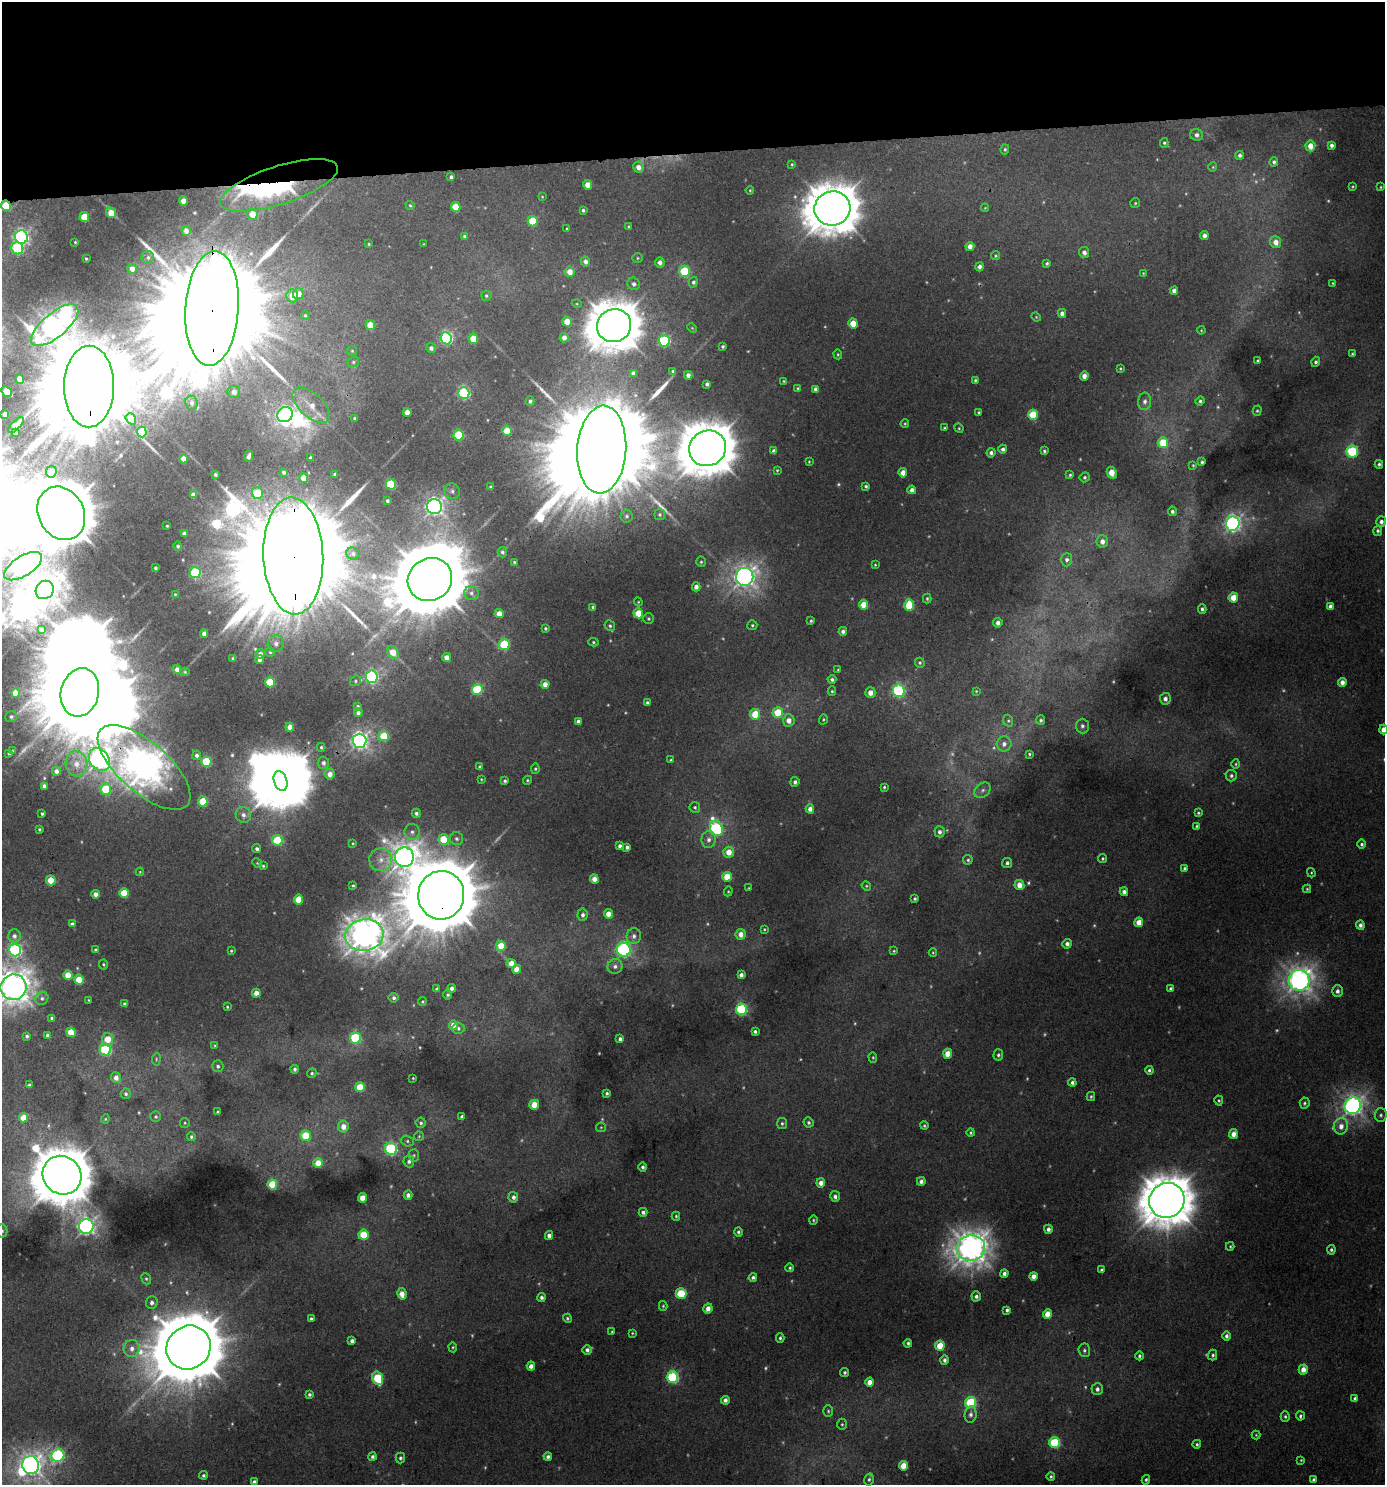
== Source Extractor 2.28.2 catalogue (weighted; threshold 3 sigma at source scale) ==
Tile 2 of 3 x 3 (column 2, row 1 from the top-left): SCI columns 1389-2771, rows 2971-4453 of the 4199 x 4457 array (HDU 1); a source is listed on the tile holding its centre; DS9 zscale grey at full resolution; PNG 1387 x 1487 px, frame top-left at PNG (2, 2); each listed source drawn as its Kron ellipse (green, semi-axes under 4 px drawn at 4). Shown black and unused: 10% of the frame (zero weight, under 3 of 4 exposures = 1% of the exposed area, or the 3 px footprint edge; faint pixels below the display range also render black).
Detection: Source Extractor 2.28.2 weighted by HDU 2 'WHT'; one run over the whole footprint, this tile lists its part. Background 0.0069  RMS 0.0042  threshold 0.0189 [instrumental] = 3 sigma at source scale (4.5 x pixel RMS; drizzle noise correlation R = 1.50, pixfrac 1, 0.0396/0.0396 arcsec/px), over >= 5 px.
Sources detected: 579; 58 too faint to see at this stretch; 13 inside a brighter object's white glare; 6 long thin detections or spike segments (spike, bleed or trail) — neither listed nor drawn; of the other 502, all 500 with FLUX_AUTO >= 0.306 (the completeness limit of this list) listed and drawn (2 fainter detections not listed), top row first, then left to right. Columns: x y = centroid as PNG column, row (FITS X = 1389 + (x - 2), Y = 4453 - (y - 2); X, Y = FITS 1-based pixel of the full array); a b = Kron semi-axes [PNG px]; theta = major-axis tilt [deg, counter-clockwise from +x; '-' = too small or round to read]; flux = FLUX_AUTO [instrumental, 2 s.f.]
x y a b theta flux
1197 135 6 6 - 1.9
1164 143 5 4 - 0.7
1331 145 4 3 - 1.5
1310 146 5 5 - 5.3
1005 149 5 4 - 0.7
1240 155 4 4 - 1.3
1274 162 5 4 - 1.1
792 164 3 3 - 0.48
638 167 5 5 - 3.3
1213 167 4 4 - 0.47
451 177 4 3 - 1.1
279 185 61 19 18 75
587 185 5 4 - 4.7
1352 187 4 3 - 0.43
1381 187 3 3 - 0.38
750 190 4 4 - 0.42
542 197 4 2 - 0.32
183 201 4 4 - 5.3
1135 203 5 5 - 0.62
410 205 4 3 - 0.55
6 206 5 4 - 17
456 207 5 4 - 11
832 208 18 17 - 1600
985 208 4 4 - 0.38
583 210 3 3 - 0.87
111 213 5 5 - 8
252 214 5 5 - 5.9
84 217 5 5 - 12
533 221 5 5 - 16
628 226 3 3 - 0.53
567 229 3 2 - 0.44
186 231 5 4 - 2.5
464 236 4 4 - 0.94
1204 236 4 4 - 2.2
21 237 7 6 - 120
75 242 3 3 - 0.49
1276 242 6 5 - 3.7
369 244 3 3 - 0.45
424 244 2 2 - 0.31
970 246 4 4 - 3.7
17 248 6 6 - 47
1084 252 5 5 - 2.1
996 256 4 4 - 0.56
148 257 6 6 - 1.4
638 258 5 4 - 0.53
86 259 3 2 - 0.54
585 261 5 4 - 2.1
660 262 5 5 - 2.3
1047 263 4 3 - 0.79
979 267 5 4 - 1.7
132 269 5 4 - 3.5
684 271 6 5 - 20
570 272 5 5 - 4.9
1143 273 4 3 - 0.37
693 282 5 4 - 1.1
1333 283 4 2 - 0.35
634 284 6 6 - 1.6
1174 291 4 4 - 2.2
298 294 5 5 - 4.3
292 296 6 5 - 5.8
486 296 5 5 - 0.87
577 304 5 3 - 0.41
212 308 57 26 86 34000
1062 313 4 4 - 2.2
305 315 4 3 - 0.68
1036 317 5 4 - 0.42
567 322 5 4 - 6.2
853 323 5 4 - 7.1
55 325 29 12 40 400
370 325 5 4 - 7.6
614 326 17 16 - 1600
692 328 5 3 - 0.46
1201 330 4 3 - 0.37
564 337 5 4 - 2.6
446 338 6 6 - 78
473 339 5 4 - 10
664 341 6 5 - 45
723 346 3 3 - 0.84
431 348 5 5 - 1.8
352 351 5 5 - 0.62
838 354 5 4 - 0.5
1352 354 3 2 - 0.48
1258 361 3 3 - 0.61
353 362 6 5 - 0.77
1316 362 5 4 - 0.99
1120 368 3 2 - 0.44
673 371 4 3 - 0.7
633 373 4 4 - 1.4
688 375 4 4 - 2.5
1084 376 4 4 - 3.1
20 379 5 4 - 5.1
975 380 4 3 - 0.62
784 381 3 3 - 0.4
707 384 4 4 - 1.4
89 386 41 25 89 19000
798 388 4 4 - 0.48
816 389 4 4 - 1.7
6 391 6 4 -45 7.3
234 392 6 6 - 3
464 393 6 5 - 58
530 401 4 4 - 1.2
1145 401 9 6 82 2
1200 401 5 4 - 0.97
191 403 7 6 - 1.7
311 405 23 11 -42 8.7
1257 411 5 4 - 0.63
407 412 4 4 - 4.5
978 412 3 3 - 0.5
5 414 4 4 - 2.8
285 415 8 7 - 120
1033 415 5 5 - 19
355 418 3 3 - 1
131 419 6 4 -53 9.6
905 424 4 3 - 0.5
16 425 10 4 46 8.4
944 428 3 3 - 0.55
959 428 5 4 - 0.52
507 431 5 4 - 10
142 432 5 5 - 26
15 433 3 3 - 0.95
458 435 5 5 - 25
1163 443 5 5 - 15
708 448 19 17 31 1900
1003 449 4 4 - 1.4
602 450 44 24 86 23000
774 451 4 4 - 1.8
1044 451 4 3 - 0.78
1352 451 6 6 - 35
991 453 4 4 - 1.6
248 456 6 4 67 1.8
310 458 3 3 - 0.89
183 459 4 4 - 4.8
809 462 3 2 - 0.41
1202 462 3 3 - 0.87
1379 464 4 4 - 0.88
1193 465 3 3 - 0.4
777 470 3 3 - 0.45
51 472 6 5 - 4.4
284 472 4 3 - 1.1
903 473 4 4 - 4.7
1112 473 6 4 -63 7.2
215 474 3 3 - 1.1
335 474 3 3 - 0.88
1070 475 4 4 - 0.6
1085 477 5 4 - 0.78
304 478 4 4 - 5.3
391 484 5 5 - 26
866 486 4 3 - 0.83
491 487 3 3 - 0.74
912 490 4 4 - 2
452 491 8 7 - 1.6
257 493 6 5 - 19
193 495 4 4 - 2.3
387 501 3 3 - 0.88
434 506 7 7 - 190
1172 511 5 4 - 1.2
61 513 28 22 -62 5000
660 515 5 5 - 0.88
627 516 6 6 - 1.1
1381 522 5 5 - 1.8
1233 524 7 6 - 160
167 526 3 3 - 0.51
1378 531 5 4 - 1.1
184 533 4 4 - 2
1102 541 6 6 - 2.9
178 546 4 4 - 1.1
502 552 5 4 - 0.94
353 554 7 6 - 1.3
293 556 58 30 -88 32000
1067 560 6 5 - 1.7
514 562 3 3 - 0.52
701 562 5 4 - 0.76
875 565 3 3 - 0.42
23 566 21 10 32 320
155 568 3 3 - 0.91
195 573 5 5 - 40
745 577 9 8 - 270
430 580 23 21 35 5900
696 587 4 4 - 2.6
45 590 9 8 - 560
471 593 7 7 - 1.5
175 594 3 3 - 0.48
1233 598 5 4 - 6.7
927 599 5 4 - 0.67
638 602 4 4 - 0.46
864 605 5 4 - 8.1
909 605 6 5 - 17
1330 606 4 4 - 2.3
593 607 4 3 - 1.1
1202 609 4 4 - 1.1
638 613 5 5 - 11
499 614 4 4 - 5.8
648 619 5 5 - 0.77
811 621 4 3 - 0.62
998 623 5 4 - 2.3
752 625 5 5 - 0.76
610 626 5 5 - 0.96
545 628 4 3 - 0.71
41 630 4 3 - 1.1
843 631 4 4 - 1.7
204 633 4 4 - 2.5
593 642 5 4 - 0.66
276 644 8 8 - 2.6
504 644 5 5 - 29
270 652 5 4 - 0.67
393 652 7 5 -52 6.7
260 654 5 4 - 3.1
233 658 3 3 - 0.82
446 658 4 4 - 4
259 659 4 4 - 2.2
920 663 5 4 - 0.82
177 669 4 4 - 2.6
838 670 3 3 - 0.52
185 672 5 4 - 0.52
372 677 6 6 - 85
832 679 4 4 - 1.3
355 681 6 5 - 0.75
270 682 5 5 - 19
1342 682 4 4 - 2.8
545 684 4 4 - 4.3
477 690 5 5 - 35
832 691 5 4 - 0.65
899 691 6 6 - 70
976 691 3 3 - 0.4
80 692 24 19 75 7400
15 693 4 4 - 6.4
870 693 5 5 - 4
1165 699 6 5 - 2.1
647 702 3 3 - 0.77
358 707 4 4 - 1.1
358 713 4 4 - 1.8
778 713 5 5 - 14
755 714 5 5 - 12
11 717 6 5 - 1
823 719 5 4 - 0.57
789 720 6 6 - 3.9
1041 720 5 4 - 0.96
578 721 4 4 - 1.5
1008 721 6 5 - 0.76
1082 726 7 6 - 1.6
290 727 4 4 - 4.2
1383 730 5 4 - 4
384 736 5 5 - 15
359 741 7 7 - 180
1004 744 7 7 - 2.4
321 747 4 3 - 0.77
12 751 4 2 - 0.34
9 753 3 3 - 0.89
1029 754 4 4 - 0.62
197 755 5 4 - 1.4
99 760 12 9 -53 270
671 760 4 3 - 0.56
206 762 5 5 - 29
323 763 6 6 - 1.9
77 764 13 11 -78 6.1
1236 764 4 4 - 0.56
144 767 57 25 -41 810
480 767 4 3 - 0.98
535 769 5 4 - 0.65
56 771 4 4 - 2.4
330 774 5 5 - 3.9
1231 776 6 5 - 1.1
481 779 3 3 - 0.39
527 780 5 4 - 0.63
280 781 10 6 -72 1400
505 781 3 3 - 0.79
795 782 5 4 - 1.3
44 786 4 4 - 1.3
884 787 4 3 - 0.65
106 789 6 5 - 19
983 790 9 6 40 1.8
203 801 5 5 - 17
695 807 5 5 - 0.84
810 809 4 4 - 3
416 813 5 4 - 1.3
1198 813 4 4 - 0.68
42 814 3 3 - 0.78
243 815 8 7 - 2.6
1197 826 3 3 - 0.54
716 828 8 6 -69 70
39 829 3 3 - 0.61
412 832 8 7 - 1.9
940 832 5 5 - 1.9
456 838 6 6 - 1.4
444 839 5 5 - 14
277 840 5 5 - 24
709 840 8 7 - 2.3
353 843 4 3 - 0.47
1362 844 5 4 - 0.88
620 846 4 4 - 1.9
627 847 4 3 - 1.3
257 849 4 4 - 1.3
729 852 5 5 - 5.9
404 857 10 9 - 400
1103 858 4 4 - 0.68
381 860 11 11 - 4.7
968 860 5 4 - 0.74
257 863 5 4 - 0.49
1007 863 5 5 - 1.3
263 866 4 4 - 0.64
1185 868 4 3 - 1
140 872 4 4 - 0.42
1311 873 5 3 - 0.45
727 877 5 4 - 8.5
594 879 4 4 - 4.1
51 880 5 4 - 11
1019 885 5 5 - 5.1
353 886 4 4 - 0.72
866 886 5 4 - 0.54
749 888 3 3 - 0.4
1307 889 4 4 - 0.55
728 891 5 4 - 0.52
1124 892 4 4 - 1.8
124 893 5 5 - 14
96 894 4 4 - 3.3
441 895 24 23 - 6600
299 899 5 4 - 12
915 899 3 3 - 0.68
608 914 5 4 - 4.7
583 915 6 5 - 1.5
1139 922 5 4 - 6
72 924 4 4 - 1.6
1360 925 4 4 - 1.8
764 929 4 3 - 0.49
741 934 5 5 - 4
364 935 19 15 8 670
14 936 6 6 - 1.9
634 936 8 7 - 2.2
1067 944 5 4 - 1.9
501 946 5 4 - 10
15 950 6 6 - 85
95 950 4 4 - 1
624 950 7 7 - 92
231 951 4 3 - 0.55
894 951 4 3 - 0.5
933 952 4 4 - 0.44
511 963 5 4 - 6.7
103 964 5 4 - 0.68
615 966 7 7 - 2.1
517 969 4 4 - 6.6
68 975 5 4 - 8.4
741 975 4 4 - 2.2
79 980 5 4 - 12
1299 980 10 10 - 370
13 987 13 12 - 570
452 988 4 4 - 2
437 989 4 3 - 1.2
1171 989 4 3 - 1.4
1337 991 6 5 - 1.7
256 993 4 4 - 4.1
448 995 4 4 - 0.87
42 998 7 6 - 1.3
394 998 5 4 - 1.3
88 1000 3 2 - 0.36
422 1001 4 4 - 0.53
125 1004 4 4 - 1.7
227 1007 3 3 - 0.52
741 1009 5 5 - 46
52 1018 4 3 - 1.2
453 1025 4 4 - 5
458 1028 6 5 - 1.1
755 1031 3 3 - 1.2
71 1032 5 4 - 12
48 1035 4 4 - 2
27 1036 3 3 - 1.1
355 1038 5 5 - 37
108 1039 6 5 - 7.5
620 1039 4 4 - 1.7
215 1045 4 3 - 0.49
105 1050 5 5 - 48
948 1054 5 4 - 6.8
998 1055 5 5 - 0.98
873 1057 5 4 - 0.53
156 1059 6 4 84 0.65
218 1066 6 5 - 1.3
295 1069 4 3 - 1.2
1149 1070 4 4 - 0.91
312 1073 5 4 - 0.8
116 1078 5 5 - 3.2
413 1078 3 2 - 0.37
1072 1083 4 4 - 1.5
29 1085 3 3 - 0.79
360 1087 5 4 - 11
607 1093 3 3 - 0.89
126 1094 5 5 - 1.3
1091 1096 4 4 - 0.63
1219 1100 5 4 - 0.64
1305 1103 5 5 - 0.92
534 1105 5 5 - 8.4
1353 1106 8 8 - 240
217 1112 3 3 - 0.6
1381 1115 7 6 - 1.1
156 1117 5 5 - 0.79
462 1117 4 4 - 1.5
23 1118 5 4 - 7.4
105 1119 4 4 - 0.48
809 1122 5 5 - 1
185 1123 5 4 - 0.59
421 1123 5 5 - 1.1
782 1123 5 5 - 0.87
924 1126 4 4 - 0.64
1341 1126 8 7 - 3.9
343 1127 6 5 - 4.7
601 1127 5 4 - 0.52
971 1133 4 4 - 0.63
1233 1134 5 4 - 3.8
305 1136 5 5 - 14
419 1136 5 4 - 0.58
191 1137 4 4 - 0.85
407 1141 6 5 - 0.96
391 1149 6 6 - 63
414 1155 6 5 - 0.76
409 1161 6 5 - 1.5
318 1163 5 5 - 7.8
643 1167 4 4 - 1.3
62 1175 20 18 -44 2100
921 1181 4 4 - 2.1
821 1183 5 4 - 3.6
272 1184 5 5 - 15
408 1195 4 4 - 1.8
835 1196 5 5 - 1.8
513 1197 5 5 - 1.7
362 1198 5 4 - 6.9
1167 1200 18 17 - 1600
643 1212 4 4 - 1.5
676 1216 4 3 - 0.59
813 1220 4 4 - 0.58
86 1226 7 7 - 190
1048 1229 4 4 - 1.9
2 1231 7 5 -79 1
738 1232 5 4 - 1
363 1235 5 5 - 12
549 1236 4 4 - 2.1
1230 1246 4 3 - 0.51
971 1248 14 13 - 610
1331 1250 5 4 - 0.86
790 1268 4 4 - 0.73
1101 1270 4 3 - 0.79
1004 1274 4 4 - 1.7
1033 1276 4 4 - 3.5
753 1277 4 4 - 1.4
146 1279 6 4 -67 0.72
402 1294 6 4 -76 4.6
681 1294 5 5 - 22
976 1296 5 5 - 1.5
542 1297 4 4 - 1.5
152 1302 6 6 - 1.8
663 1306 5 4 - 0.57
708 1308 5 4 - 3.8
1007 1310 4 3 - 1.1
1047 1314 4 4 - 6.6
567 1318 5 4 - 0.72
311 1319 3 3 - 1
612 1332 4 3 - 0.48
632 1333 4 3 - 0.49
1226 1336 5 4 - 1.4
780 1338 4 3 - 0.83
352 1341 4 4 - 2
908 1343 4 4 - 0.92
940 1346 5 4 - 11
453 1347 5 3 - 0.55
132 1348 8 8 - 3.3
189 1348 23 21 43 5100
587 1350 5 4 - 1.8
1084 1350 7 6 - 1.2
1213 1355 5 4 - 0.92
1139 1356 4 3 - 0.91
944 1360 5 4 - 1.5
531 1366 4 4 - 3.4
1303 1369 5 4 - 4.9
845 1372 4 4 - 1
672 1377 6 5 - 52
378 1378 7 5 -73 27
869 1382 4 4 - 5
1097 1389 6 5 - 2
309 1394 4 4 - 1.2
1355 1399 4 3 - 1.3
725 1400 4 4 - 2.2
971 1402 6 5 - 35
828 1411 6 4 90 0.71
971 1414 8 6 83 1.9
1300 1416 4 3 - 0.84
1285 1417 5 4 - 0.79
842 1424 5 4 - 0.7
1256 1435 4 4 - 0.53
1055 1443 5 5 - 33
1197 1444 4 4 - 0.8
58 1455 6 6 - 72
372 1457 4 4 - 1.4
548 1457 4 4 - 1.6
400 1458 5 4 - 1
1301 1460 4 4 - 0.5
31 1465 9 8 - 280
903 1466 5 4 - 8.3
203 1475 4 4 - 0.97
1051 1476 4 4 - 0.81
869 1479 6 4 76 0.89
1146 1480 5 4 - 0.79
1313 1480 4 3 - 0.84
254 1482 4 3 - 1.3
Overlapping masked pixels (flux is a lower limit): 8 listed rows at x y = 279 185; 6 206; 212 308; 89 386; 602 450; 293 556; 144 767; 441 895
Isophote crosses this tile's border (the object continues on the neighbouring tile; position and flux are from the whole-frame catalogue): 4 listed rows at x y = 23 566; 1383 730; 13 987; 2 1231